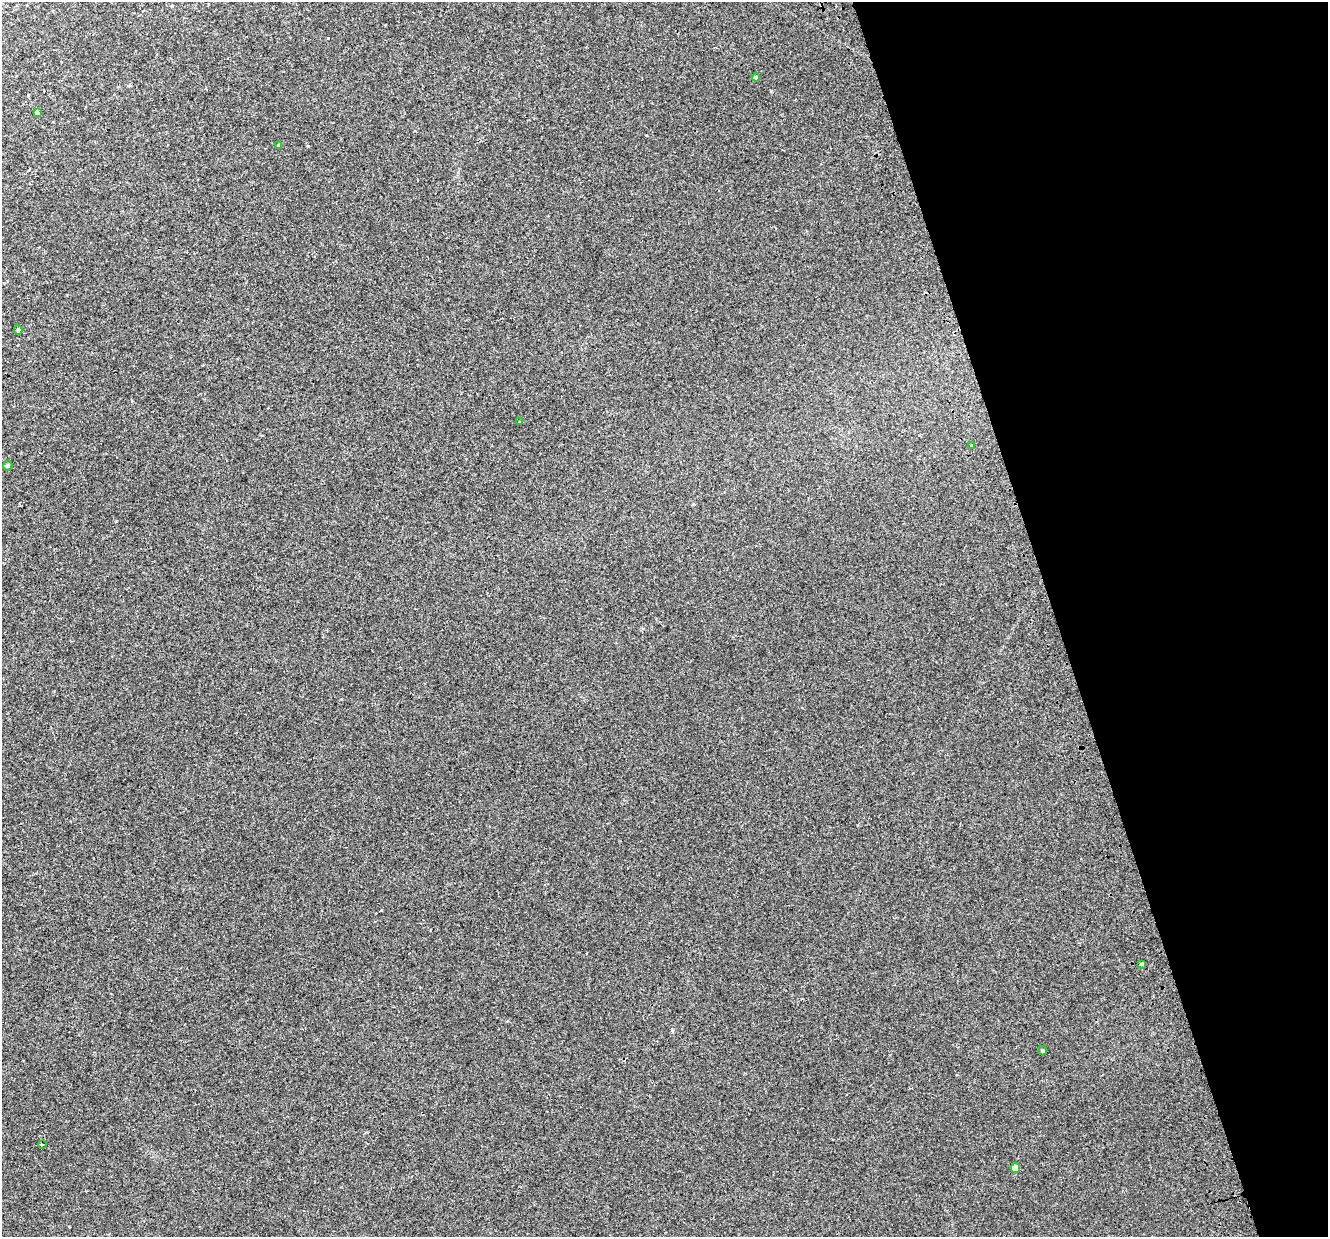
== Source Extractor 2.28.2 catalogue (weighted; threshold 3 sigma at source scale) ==
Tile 12 of 4 x 4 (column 4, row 3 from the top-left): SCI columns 4023-5348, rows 1388-2622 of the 5395 x 5196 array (HDU 1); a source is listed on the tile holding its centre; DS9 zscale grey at full resolution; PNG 1330 x 1239 px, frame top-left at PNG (2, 2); each listed source drawn as its Kron ellipse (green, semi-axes under 4 px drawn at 4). Shown black and unused: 21% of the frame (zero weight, under 2 of 3 exposures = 3% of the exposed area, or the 3 px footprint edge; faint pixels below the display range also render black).
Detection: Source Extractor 2.28.2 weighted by HDU 2 'WHT'; one run over the whole footprint, this tile lists its part. Background 0.00414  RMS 0.0062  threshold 0.028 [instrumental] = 3 sigma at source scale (4.5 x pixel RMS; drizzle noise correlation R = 1.50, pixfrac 1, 0.0396/0.0396 arcsec/px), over >= 5 px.
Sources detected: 11; all 11 listed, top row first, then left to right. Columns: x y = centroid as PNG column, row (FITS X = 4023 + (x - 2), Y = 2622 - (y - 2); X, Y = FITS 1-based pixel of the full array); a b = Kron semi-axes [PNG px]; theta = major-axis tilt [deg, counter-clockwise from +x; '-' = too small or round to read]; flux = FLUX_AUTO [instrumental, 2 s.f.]
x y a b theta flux
756 77 4 4 - 1.7
37 113 4 4 - 1.5
278 145 4 4 - 0.56
18 330 4 4 - 0.82
519 422 3 3 - 1
972 445 3 3 - 3.3
8 466 5 4 - 0.87
1141 964 3 3 - 3.7
1043 1051 5 4 - 0.75
42 1144 3 2 - 0.53
1015 1168 5 4 - 7.1
Unlisted compact peaks at least as high as the median listed source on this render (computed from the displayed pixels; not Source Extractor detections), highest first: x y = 328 38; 308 146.